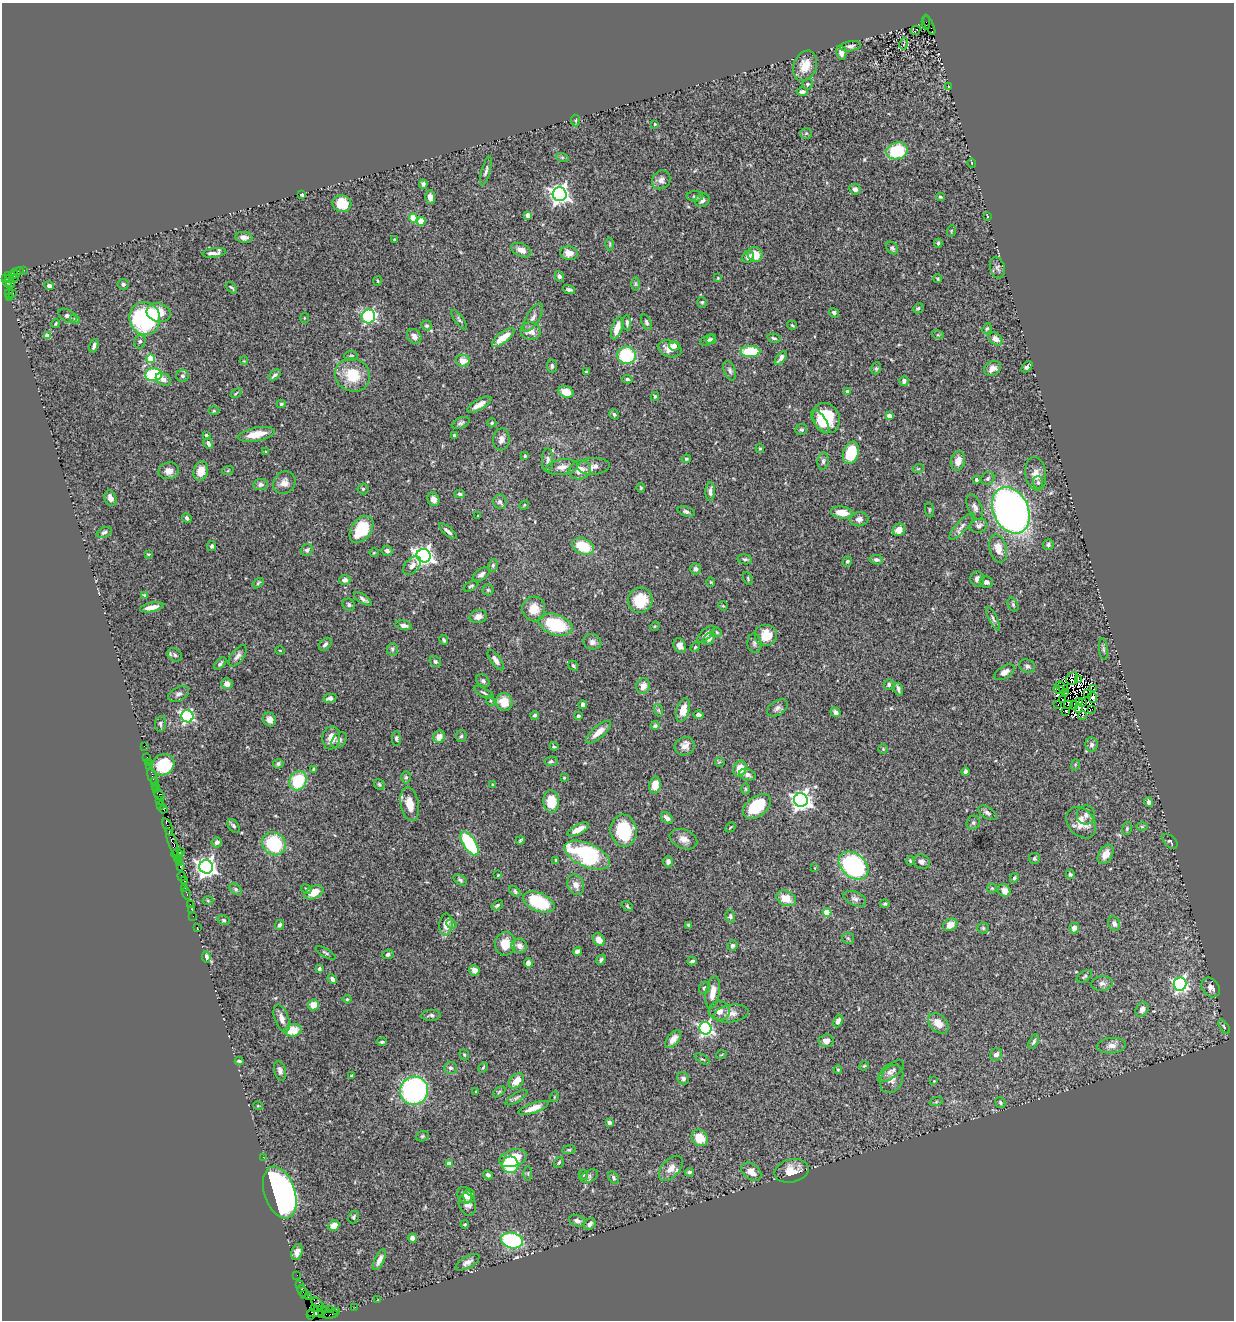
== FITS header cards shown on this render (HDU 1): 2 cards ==
NAXIS1  =                 1232
NAXIS2  =                 1318

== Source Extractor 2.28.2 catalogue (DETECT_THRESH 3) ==
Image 1232 x 1318 px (HDU 1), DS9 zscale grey, 1 PNG px = 1 image px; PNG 1236 x 1322 px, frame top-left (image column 1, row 1318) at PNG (2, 3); each listed source drawn as its Kron ellipse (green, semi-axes under 4 px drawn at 4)
Background 1.12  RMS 0.044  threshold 0.132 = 3 sigma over >= 5 px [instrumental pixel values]
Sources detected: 511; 10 with non-positive FLUX_AUTO (blend fragments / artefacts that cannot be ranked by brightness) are neither listed nor drawn; of the other 501, the 500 brightest by FLUX_AUTO listed and drawn (1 fainter detections omitted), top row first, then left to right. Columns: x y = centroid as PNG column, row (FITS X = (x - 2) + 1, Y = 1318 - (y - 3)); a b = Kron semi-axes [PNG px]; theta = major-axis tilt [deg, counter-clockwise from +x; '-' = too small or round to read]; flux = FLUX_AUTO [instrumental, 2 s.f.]
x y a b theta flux
926 22 7 2 -90 140
929 25 10 3 -64 460
916 30 5 2 - 1.4
904 44 6 2 77 2.8
850 46 10 5 8 10
841 53 7 5 -79 17
805 66 16 11 68 49
807 84 5 5 - 5.5
949 86 4 3 - 2.5
802 92 5 4 - 9.8
575 120 6 4 -86 3.8
655 124 3 3 - 3.2
806 133 6 5 - 4.5
897 151 11 8 15 150
562 157 7 4 -19 3.8
972 163 4 3 - 2.1
486 171 15 4 74 9.5
661 180 10 8 47 15
423 184 4 4 - 7.1
855 189 6 5 - 11
560 194 7 7 - 1600
302 195 3 3 - 4.5
695 196 8 5 0 6.8
430 197 7 5 -88 22
940 197 4 3 - 3.5
702 200 7 6 - 12
342 204 9 8 - 60
528 215 4 4 - 27
987 216 3 2 - 1.7
413 218 4 4 - 64
421 221 4 4 - 51
951 231 6 3 72 2.9
244 237 8 5 -9 12
395 239 3 3 - 2.3
938 243 4 3 - 5.1
610 244 6 4 90 3.9
892 248 7 5 -51 6.4
521 250 10 6 -24 20
214 253 12 4 9 14
569 253 9 7 -10 23
755 255 7 7 - 44
748 257 6 5 - 13
997 268 11 7 -73 10
24 270 3 2 - 67
19 271 5 3 - 99
13 274 5 3 - 190
8 275 2 2 - 11
559 276 5 4 - 6
15 278 2 2 - 73
718 278 4 4 - 2.5
6 279 3 2 - 48
9 279 4 2 - 100
938 279 4 4 - 3.2
378 281 5 3 - 2.9
7 282 4 3 - 95
10 284 4 3 - 50
123 284 5 5 - 6.2
635 284 7 4 -90 5.3
49 286 4 4 - 9.3
232 288 7 2 -48 4
569 290 6 3 -17 6.5
9 294 4 2 - 360
12 294 4 2 - 16
10 297 3 2 - 14
702 302 5 4 - 4.2
918 308 5 4 - 4.7
159 313 12 9 -15 53
834 313 5 4 - 7.2
67 316 10 6 -30 9.7
368 316 7 6 - 480
145 318 17 15 -75 390
304 318 5 3 - 2.8
533 318 16 6 59 15
75 319 5 4 - 3.3
459 320 12 4 -54 7
646 322 8 4 -70 6.1
627 323 7 4 -87 6.9
56 324 4 3 - 3.3
792 325 5 3 - 3.7
427 326 5 5 - 4.8
617 328 11 5 73 34
987 329 5 4 - 4.1
530 331 10 9 - 27
938 335 6 4 -17 4.1
47 336 4 4 - 26
414 336 8 6 -50 15
503 337 13 5 38 43
774 338 7 3 -13 4.5
711 339 5 4 - 4
996 339 7 5 -39 21
707 340 8 4 26 7.1
140 341 7 5 74 6.5
94 346 7 3 72 8
674 346 5 4 - 22
670 349 12 8 -16 28
750 351 10 5 0 120
626 355 9 9 - 160
351 356 7 5 0 4.9
781 358 8 4 51 12
151 359 4 4 - 66
244 361 4 3 - 2.3
463 361 7 6 - 28
552 366 7 5 -85 6.9
1027 367 6 4 44 8
876 368 6 5 - 4.5
993 368 9 6 25 20
730 370 10 5 -70 8.1
586 372 3 3 - 3.6
153 375 8 6 2 220
274 375 7 4 38 7
352 375 18 16 -31 88
182 376 6 6 - 7.7
163 379 8 5 -28 12
627 379 5 4 - 5.1
904 381 5 4 - 8.5
847 391 4 4 - 7.5
566 392 7 5 -20 46
236 393 6 3 37 3.4
655 396 4 4 - 4.4
281 404 4 4 - 3.9
479 405 13 5 30 21
214 411 5 3 - 3.1
614 414 5 4 - 5.7
889 416 4 4 - 29
826 418 15 13 -60 110
820 422 13 6 -56 27
461 423 9 5 23 7.7
492 423 4 4 - 4.5
801 430 6 5 - 5.3
256 434 19 7 11 46
454 435 3 3 - 4.2
206 436 3 3 - 5.7
501 439 11 8 82 15
208 443 6 4 -61 9.2
760 448 5 4 - 3.2
266 451 4 2 - 2.4
851 453 11 7 72 120
525 456 3 3 - 3.6
686 459 4 4 - 4.5
547 460 12 5 89 10
823 461 8 5 84 7.8
958 461 10 7 77 24
593 466 16 8 3 21
562 467 16 7 8 20
918 469 6 3 18 3.1
228 470 6 3 21 2.7
580 470 11 9 21 34
169 471 10 8 11 19
201 471 10 7 76 32
1036 474 17 10 -82 27
988 478 7 6 - 7.1
976 480 4 3 - 8.4
284 483 12 10 41 21
1038 483 6 5 - 6.8
260 484 7 5 6 8.9
641 488 4 4 - 3.3
363 489 5 5 - 5.3
710 492 9 5 89 12
460 494 5 4 - 5
110 498 8 6 -70 20
433 499 7 5 -66 14
500 502 7 6 - 8.4
524 505 5 4 - 3.2
975 507 13 7 -66 13
929 510 7 4 -83 4.2
1011 510 24 17 -64 1500
686 512 9 4 -19 6.9
842 513 11 6 -9 43
478 516 2 2 - 2.4
187 518 5 4 - 7.3
859 519 9 7 7 14
962 526 17 5 47 16
979 526 9 7 16 12
361 529 15 10 54 110
899 530 7 6 - 21
448 531 11 4 -40 9
104 532 8 5 22 7.2
1048 544 6 5 - 6.9
212 546 5 4 - 5.4
583 546 11 7 -24 100
998 548 14 8 -76 39
307 550 6 5 - 7.3
387 551 5 5 - 9.6
374 553 4 3 - 2.5
148 554 4 3 - 2.6
424 556 7 6 - 1600
745 559 7 5 -8 6
876 560 7 4 -8 7.9
847 562 5 4 - 4.2
493 565 6 4 76 5.6
412 566 11 7 51 14
696 569 6 5 - 8.1
481 574 9 5 35 11
748 579 7 3 -66 3.8
977 579 7 7 - 14
345 580 5 5 - 13
711 582 5 4 - 3.2
986 582 7 5 -19 11
258 583 7 4 37 4.7
471 586 8 4 29 5.3
488 590 5 5 - 5.5
145 595 4 2 - 3.7
363 599 10 4 -35 10
640 600 12 12 - 86
349 605 6 5 - 7.3
1013 605 7 5 -63 5.7
723 606 5 4 - 2.7
152 607 12 4 12 25
534 609 12 11 - 43
478 616 9 6 12 17
993 619 13 3 -63 8.3
404 625 8 4 -12 12
555 625 17 10 -19 170
655 626 5 4 - 3.3
717 632 5 4 - 3.6
706 634 11 5 43 11
766 635 11 11 - 47
709 639 6 5 - 10
444 640 5 4 - 4.5
592 642 9 7 -14 14
754 643 10 7 -85 8.7
325 644 7 5 48 8.5
680 646 7 6 - 14
695 647 5 4 - 3.9
392 649 6 5 - 6.1
1103 649 11 4 -85 6.2
280 650 4 3 - 2.2
175 655 8 6 -35 8.3
238 656 12 6 53 13
496 660 12 5 -53 14
435 662 6 5 - 6.7
220 663 7 4 46 5.4
573 666 5 3 - 4.4
1027 666 8 6 -29 8.7
1005 672 11 6 32 15
1072 678 7 5 68 15
1078 680 4 2 - 2.4
483 681 7 5 -40 7.3
227 684 5 5 - 16
889 685 5 5 - 5.4
643 686 8 7 - 23
1062 687 7 3 -38 8.7
898 689 6 3 -74 7.2
1094 689 3 2 - 1.3
1059 690 5 2 - 2.7
484 693 11 3 -29 5.5
1066 693 3 2 - 3.9
179 694 11 7 28 12
1088 694 2 2 - 1.8
1093 697 5 4 - 1.2
330 698 7 4 13 12
1062 699 4 2 - 4
491 701 5 3 - 3
504 702 9 8 - 48
1079 702 4 2 - 3.9
1083 703 3 3 - 4.8
583 705 4 4 - 11
1058 705 2 2 - 1.7
1068 705 4 2 - 0.66
1074 705 4 2 - 6.1
777 708 11 7 32 12
1079 709 4 2 - 2.7
1092 709 3 2 - 2.1
658 710 6 4 -70 4.6
683 710 12 6 74 38
1066 711 3 2 - 2.9
835 712 5 4 - 10
535 715 4 3 - 4.7
698 715 5 4 - 9.4
1083 715 4 2 - 3
187 716 6 6 - 480
578 716 3 3 - 8.2
269 719 7 6 - 16
161 724 8 5 83 6.8
655 726 4 4 - 5.6
598 732 16 6 42 32
461 736 6 5 - 6
439 737 6 6 - 28
331 738 11 8 81 31
396 738 7 4 -88 5.4
339 740 9 6 46 9.7
1092 745 7 6 - 11
144 746 2 2 - 17
554 746 4 3 - 3.6
685 746 10 9 - 21
883 749 5 4 - 3.3
147 757 2 2 - 40
551 761 6 4 9 5.5
148 762 2 2 - 20
719 762 5 5 - 3.8
278 764 5 5 - 5.9
163 765 12 10 28 110
1075 765 5 3 - 3.4
150 766 3 3 - 110
313 769 4 3 - 3.3
740 769 8 6 70 45
966 772 4 3 - 9.1
748 775 8 5 -19 12
152 776 8 3 -76 76
406 777 6 5 - 4.8
564 778 4 2 - 1.9
298 781 10 8 63 140
154 782 3 3 - 81
379 784 6 5 - 4.6
493 785 4 3 - 3.3
655 785 8 5 78 38
155 786 3 2 - 81
745 789 6 4 -90 3.8
157 790 3 3 - 95
159 794 7 4 -49 390
801 800 7 7 - 1600
160 801 2 2 - 45
551 801 11 7 -87 72
1149 802 5 4 - 6.7
410 804 17 9 -80 42
161 806 3 2 - 72
757 806 16 10 37 110
163 809 4 3 - 90
987 813 10 5 -32 9.1
1086 815 9 9 - 12
667 818 7 5 -43 13
973 823 7 6 - 6.8
1081 823 17 13 -50 46
233 826 7 5 -58 6.4
1142 826 6 4 -1 3.7
168 827 9 3 -68 360
730 827 5 2 - 2.4
578 829 12 5 26 32
1127 829 6 5 - 4.8
624 831 16 13 -83 150
683 839 14 9 -23 21
520 840 4 2 - 3.7
1170 841 9 5 -44 7.6
172 842 15 4 -71 660
217 842 5 5 - 8.8
274 844 12 11 - 170
470 844 14 6 -57 200
180 851 2 2 - 46
177 854 6 2 0 69
1106 854 10 6 60 23
587 855 24 11 -23 310
177 858 3 2 - 60
1034 858 5 5 - 5.8
556 861 4 3 - 3.8
910 861 5 3 - 3.6
179 862 4 3 - 100
668 862 5 4 - 9.8
921 862 8 7 - 11
853 865 16 12 -39 450
180 866 3 2 - 46
206 867 7 6 - 1600
815 868 3 2 - 2
1070 874 5 4 - 5.7
498 875 3 3 - 2.6
182 876 4 2 - 28
1014 878 5 4 - 6.2
460 880 7 4 -34 5.6
185 881 3 2 - 44
576 885 10 8 -66 20
185 888 4 2 - 31
992 888 5 5 - 3.3
236 889 7 5 -43 5.7
306 889 5 3 - 4.2
515 891 6 4 -41 5.7
1004 891 7 6 - 16
314 892 10 6 22 53
187 893 6 3 -72 120
786 898 10 7 -25 41
855 899 12 7 -24 12
208 901 5 3 - 3
539 902 16 9 -23 150
190 904 2 2 - 61
885 904 5 4 - 4
497 905 6 3 37 5
627 906 6 4 -38 4.3
192 910 2 2 - 20
827 912 4 4 - 75
193 916 2 2 - 20
730 916 6 4 -73 5.5
223 920 6 4 -27 4.6
446 924 11 6 86 36
452 924 5 4 - 4.1
1114 924 7 6 - 12
279 925 5 4 - 6.8
689 925 4 3 - 8.3
950 925 7 6 - 23
197 927 3 2 - 28
983 928 5 5 - 4.4
1074 928 5 5 - 16
848 938 6 5 - 5
599 940 7 5 -55 21
505 944 12 10 87 41
732 945 5 5 - 6
519 946 8 7 - 17
577 951 4 4 - 7.1
326 953 11 3 -29 5.2
388 954 6 4 23 7.1
206 957 6 4 -82 16
601 960 5 4 - 6.6
692 961 4 2 - 4.6
528 963 4 4 - 18
319 969 4 3 - 5.6
474 970 5 5 - 16
1084 976 8 5 33 5.7
332 979 5 4 - 12
1102 983 10 7 8 12
1180 984 6 6 - 660
704 988 6 5 - 6.3
1211 988 11 8 -53 17
713 992 16 6 81 33
347 999 4 4 - 3.9
314 1005 5 5 - 36
1142 1009 8 6 57 19
719 1011 10 9 - 22
731 1014 17 8 9 22
431 1015 10 5 3 7.5
282 1018 14 7 -71 22
838 1021 6 4 66 13
938 1023 12 8 -45 30
1224 1027 8 3 -56 3.9
705 1028 6 6 - 660
293 1030 8 6 12 54
673 1039 10 5 51 18
826 1041 7 6 - 16
382 1042 5 3 - 5.6
1034 1042 8 4 63 6.4
1111 1046 14 8 5 21
996 1054 6 5 - 13
464 1055 6 4 -69 4.3
721 1055 5 3 - 2.7
702 1059 8 3 -32 4
239 1061 4 2 - 4.4
864 1066 5 4 - 3.6
450 1068 6 6 - 7.8
483 1068 5 3 - 3.4
838 1069 4 3 - 2.8
280 1071 10 6 -74 9.8
891 1071 15 7 37 14
352 1076 4 3 - 4.4
683 1078 6 5 - 9.1
892 1079 15 10 65 25
516 1081 9 6 42 41
934 1081 3 3 - 1.8
414 1091 14 14 - 590
476 1092 3 3 - 3.6
499 1092 7 4 37 4.5
554 1097 5 3 - 2.6
516 1098 12 4 32 8.4
936 1102 7 4 19 4.1
1000 1102 6 4 -60 4.5
258 1106 5 3 - 2.5
533 1108 16 5 20 26
609 1122 4 3 - 17
422 1136 7 5 21 5.2
700 1138 9 7 -49 60
569 1150 6 3 8 3.5
263 1157 2 2 - 4.4
513 1158 14 8 17 81
559 1162 6 4 56 4.5
449 1164 4 4 - 29
510 1165 8 8 - 160
671 1168 15 8 49 27
792 1171 17 11 13 45
689 1172 4 4 - 6.9
751 1172 11 7 -37 29
528 1174 7 4 -89 3.9
488 1175 5 4 - 8.9
583 1175 5 4 - 3.9
589 1176 9 5 28 8.5
613 1178 7 4 -55 5.5
280 1192 27 15 -71 1100
465 1195 8 7 - 14
469 1196 7 6 - 12
467 1204 11 8 -72 17
354 1217 6 5 - 5.7
577 1221 8 5 -18 9.8
465 1224 4 3 - 3.3
590 1224 6 5 - 12
334 1226 6 5 - 31
412 1238 5 4 - 15
512 1240 11 8 -13 310
297 1252 8 5 74 17
379 1260 11 4 64 17
468 1262 13 6 29 14
297 1275 2 2 - 27
300 1284 3 2 - 40
302 1291 6 3 -60 110
305 1295 3 2 - 100
308 1297 2 2 - 27
377 1300 2 2 - 1.6
318 1304 7 3 -44 280
355 1307 2 2 - 28
314 1309 4 3 - 100
324 1310 2 2 - 38
330 1310 3 3 - 51
318 1311 10 4 17 280
336 1312 3 3 - 43
311 1314 5 3 - 61
321 1314 4 2 - 76
330 1314 8 3 4 170
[1 fainter detection neither listed nor drawn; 10 non-positive-flux detections neither listed nor drawn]